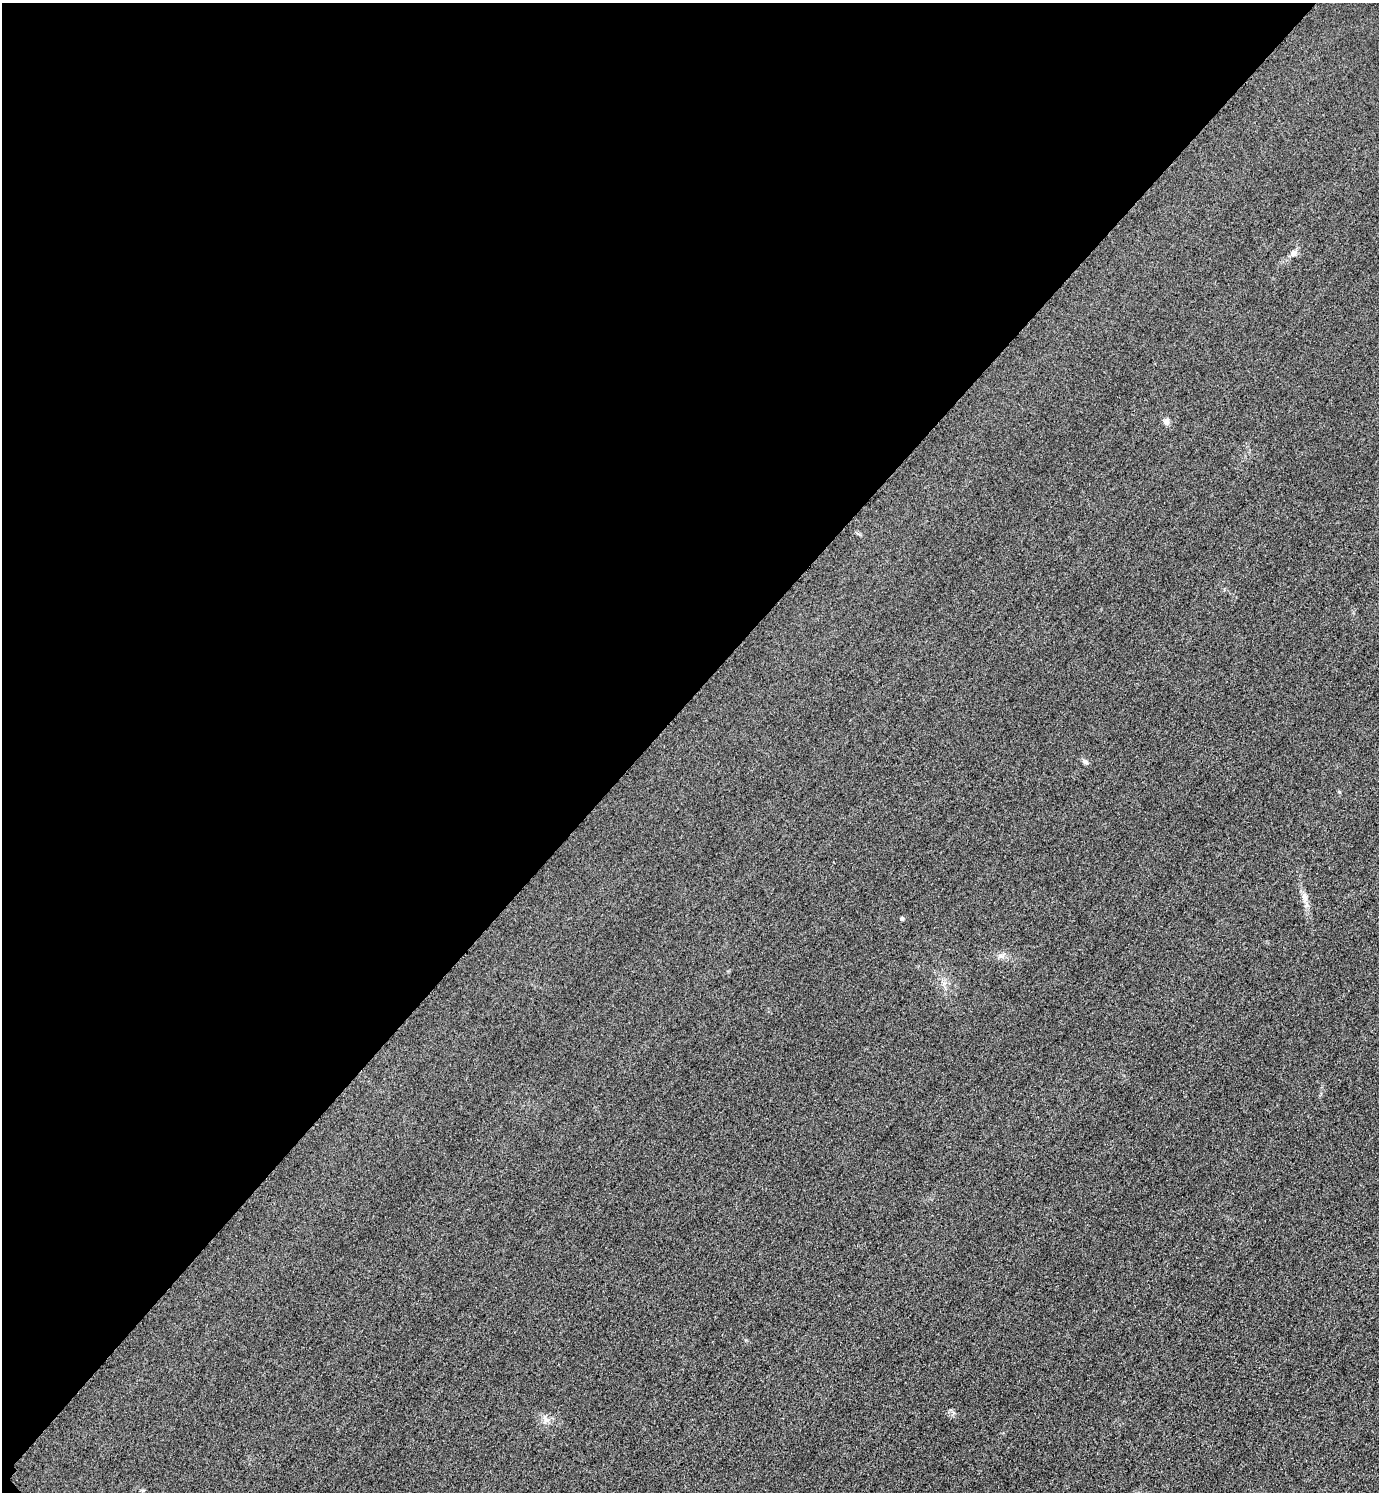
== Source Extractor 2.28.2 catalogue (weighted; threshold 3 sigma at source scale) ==
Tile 5 of 4 x 4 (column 1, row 2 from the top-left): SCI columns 327-1703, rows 3010-4499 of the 6018 x 6018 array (HDU 1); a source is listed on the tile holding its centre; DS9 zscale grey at full resolution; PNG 1381 x 1494 px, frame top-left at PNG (2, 3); no overlay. Shown black and unused: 47% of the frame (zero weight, under 3 of 4 exposures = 3% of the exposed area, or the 3 px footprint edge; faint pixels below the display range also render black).
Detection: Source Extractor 2.28.2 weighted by HDU 2 'WHT'; one run over the whole footprint, this tile lists its part. Background 0.0749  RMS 0.017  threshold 0.0778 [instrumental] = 3 sigma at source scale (4.5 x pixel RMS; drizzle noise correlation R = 1.50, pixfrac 1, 0.05/0.05 arcsec/px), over >= 5 px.
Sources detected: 8; all 8 listed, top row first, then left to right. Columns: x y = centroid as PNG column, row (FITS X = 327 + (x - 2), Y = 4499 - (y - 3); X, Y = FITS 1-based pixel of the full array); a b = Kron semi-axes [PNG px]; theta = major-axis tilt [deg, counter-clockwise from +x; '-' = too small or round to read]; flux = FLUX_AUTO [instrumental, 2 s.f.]
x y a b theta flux
1293 253 11 7 39 7.8
1166 421 8 8 - 5.7
1085 762 9 6 -34 4.6
1305 897 14 8 -73 11
902 919 4 4 - 3.8
1001 956 7 4 -18 4.2
546 1420 11 8 -80 8.9
143 1490 6 4 18 1.9